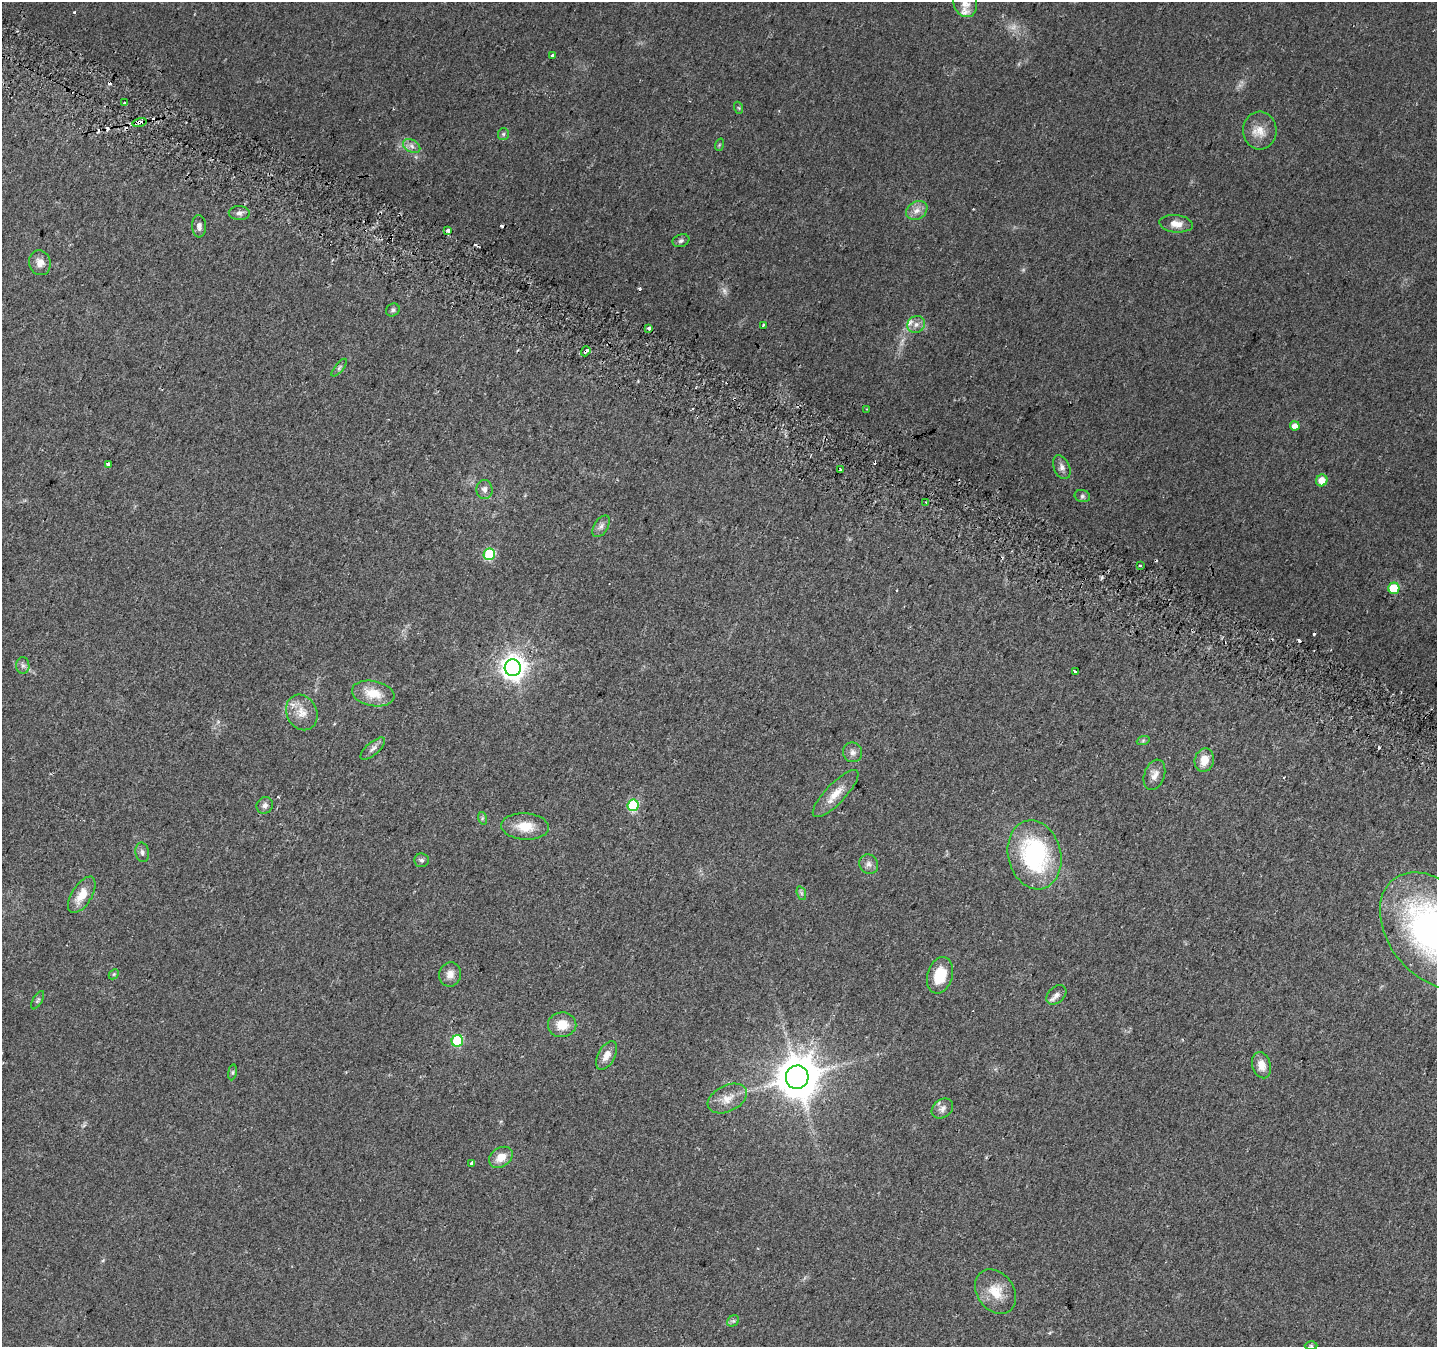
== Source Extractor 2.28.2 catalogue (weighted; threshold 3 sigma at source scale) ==
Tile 11 of 4 x 4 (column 3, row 3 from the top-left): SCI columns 2895-4329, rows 1641-2985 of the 5781 x 5906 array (HDU 1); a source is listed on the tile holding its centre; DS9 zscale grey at full resolution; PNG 1439 x 1349 px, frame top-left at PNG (2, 2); each listed source drawn as its Kron ellipse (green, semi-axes under 4 px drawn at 4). Shown black and unused: <1% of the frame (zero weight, under 2 of 3 exposures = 2% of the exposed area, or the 3 px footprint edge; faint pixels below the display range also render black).
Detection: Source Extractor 2.28.2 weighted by HDU 2 'WHT'; one run over the whole footprint, this tile lists its part. Background 0.0588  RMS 0.008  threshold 0.0362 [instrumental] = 3 sigma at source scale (4.5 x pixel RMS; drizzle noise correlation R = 1.50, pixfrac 1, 0.0396/0.0396 arcsec/px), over >= 5 px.
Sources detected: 94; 3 too faint to see at this stretch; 14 cosmic-ray / hot-pixel residue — neither listed nor drawn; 2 inside a brighter listed object's ellipse — not listed separately; the other 75 listed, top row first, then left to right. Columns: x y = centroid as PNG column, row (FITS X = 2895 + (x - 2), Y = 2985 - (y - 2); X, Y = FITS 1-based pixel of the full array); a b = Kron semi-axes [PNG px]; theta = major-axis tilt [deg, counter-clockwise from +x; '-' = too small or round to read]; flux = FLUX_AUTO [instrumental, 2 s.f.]
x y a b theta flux
965 3 14 11 -76 6.4
553 55 3 3 - 3.9
125 103 4 3 - 4
739 108 6 4 -71 0.97
139 122 7 4 12 14
1260 131 19 17 -86 12
503 134 6 5 - 1.4
719 145 6 4 72 0.9
412 146 9 6 -28 3.5
917 210 11 9 32 5.5
239 213 10 7 -2 3.3
1176 224 17 8 -6 7.8
199 226 11 7 -87 3.8
448 231 3 3 - 15
681 241 8 6 21 2.2
40 263 13 10 -74 6.6
393 310 7 6 - 1.8
916 324 9 8 - 4.2
763 325 4 2 - 0.88
649 328 4 3 - 15
586 351 5 3 - 14
339 368 11 4 50 1.9
866 409 3 2 - 0.57
1295 426 5 4 - 7.3
108 464 4 3 - 3.7
1062 467 12 8 -66 3.7
840 470 3 2 - 2
1322 480 6 5 - 8.1
484 489 9 8 - 3.6
1082 496 8 6 -14 1.8
926 503 3 2 - 1.5
601 526 12 7 58 3.5
489 554 6 5 - 57
1140 565 3 2 - 1.2
1394 588 5 5 - 28
23 666 8 6 -89 2.5
513 668 8 8 - 660
1075 671 3 3 - 4.3
373 693 21 12 -10 16
302 712 18 15 -62 11
1143 741 6 4 20 1.1
373 749 15 6 41 3.3
852 752 10 9 - 4
1204 760 12 9 73 10
1154 775 16 10 71 6.4
836 794 31 10 46 13
265 805 8 7 - 2.9
633 805 6 5 - 57
482 818 6 4 -74 1.2
525 826 24 13 -3 16
142 852 10 7 -81 2.5
1034 855 35 26 -76 100
422 860 7 7 - 2.1
869 864 10 9 - 3.8
801 893 7 4 -71 1.5
82 895 20 10 58 13
1433 931 65 45 -52 270
114 974 6 4 45 1.1
450 974 12 11 - 6.1
940 975 18 12 72 22
1056 995 11 8 44 4.4
38 1000 10 4 60 1.7
562 1025 14 12 7 13
457 1041 6 5 - 51
606 1055 15 8 61 7.1
1261 1065 13 9 -74 8
232 1072 8 4 82 1.4
797 1077 12 11 - 2600
727 1098 21 13 26 11
942 1109 12 9 37 4
501 1157 13 9 33 9.7
472 1163 4 3 - 2.5
996 1292 24 18 -53 18
733 1321 6 5 - 1.5
1311 1346 6 4 -2 1
Overlapping masked pixels (flux is a lower limit): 2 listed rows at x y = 139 122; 586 351
Isophote crosses this tile's border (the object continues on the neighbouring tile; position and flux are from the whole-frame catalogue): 2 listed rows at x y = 965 3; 1433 931